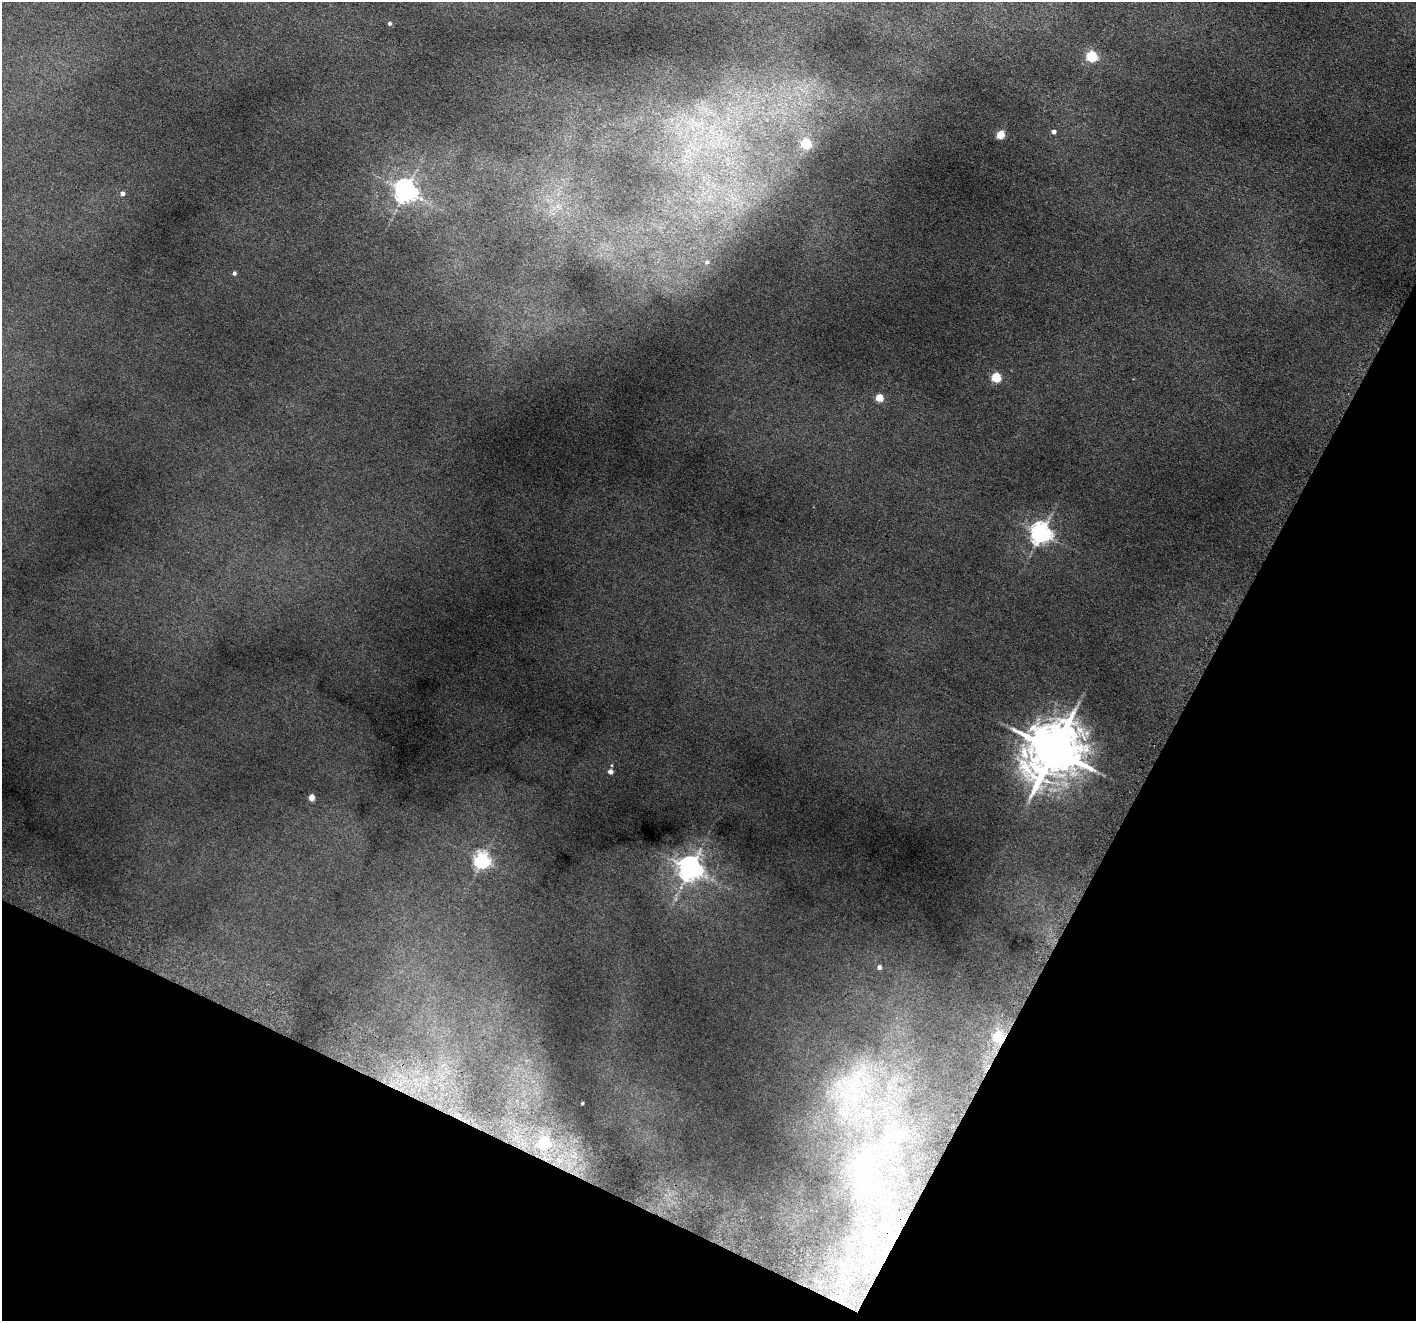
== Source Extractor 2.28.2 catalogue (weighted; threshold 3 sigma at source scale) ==
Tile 15 of 4 x 4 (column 3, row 4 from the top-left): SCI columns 2875-4288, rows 188-1506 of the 5748 x 5788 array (HDU 1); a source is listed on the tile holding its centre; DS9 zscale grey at full resolution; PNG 1418 x 1323 px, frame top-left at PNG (2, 2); no overlay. Shown black and unused: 26% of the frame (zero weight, under 5 of 9 exposures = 3% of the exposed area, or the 3 px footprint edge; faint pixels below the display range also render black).
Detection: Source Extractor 2.28.2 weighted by HDU 2 'WHT'; one run over the whole footprint, this tile lists its part. Background 0.047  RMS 0.0046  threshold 0.0189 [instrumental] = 3 sigma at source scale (4.09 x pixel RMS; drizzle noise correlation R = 1.36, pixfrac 0.8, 0.05/0.05 arcsec/px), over >= 5 px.
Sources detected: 21; all 21 listed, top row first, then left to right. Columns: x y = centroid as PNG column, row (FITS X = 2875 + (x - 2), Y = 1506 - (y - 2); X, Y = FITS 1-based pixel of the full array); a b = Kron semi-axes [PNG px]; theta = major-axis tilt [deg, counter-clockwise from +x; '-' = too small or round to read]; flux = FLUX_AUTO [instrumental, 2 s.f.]
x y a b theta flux
389 23 4 3 - 0.46
1091 56 5 5 - 23
1053 131 4 4 - 0.87
1000 135 5 4 - 7.7
806 144 5 5 - 15
405 191 6 6 - 190
122 193 4 4 - 0.99
707 262 5 4 - 0.56
234 273 4 3 - 0.64
996 377 5 5 - 13
879 398 4 4 - 6.2
1041 534 6 6 - 160
1054 750 12 11 - 1400
610 772 4 4 - 1.2
311 797 4 4 - 3
482 861 6 5 - 79
690 869 7 7 - 220
879 967 4 4 - 0.8
998 1036 5 5 - 17
582 1103 3 2 - 0.29
544 1143 5 5 - 25
Overlapping masked pixels (flux is a lower limit): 1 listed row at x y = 998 1036